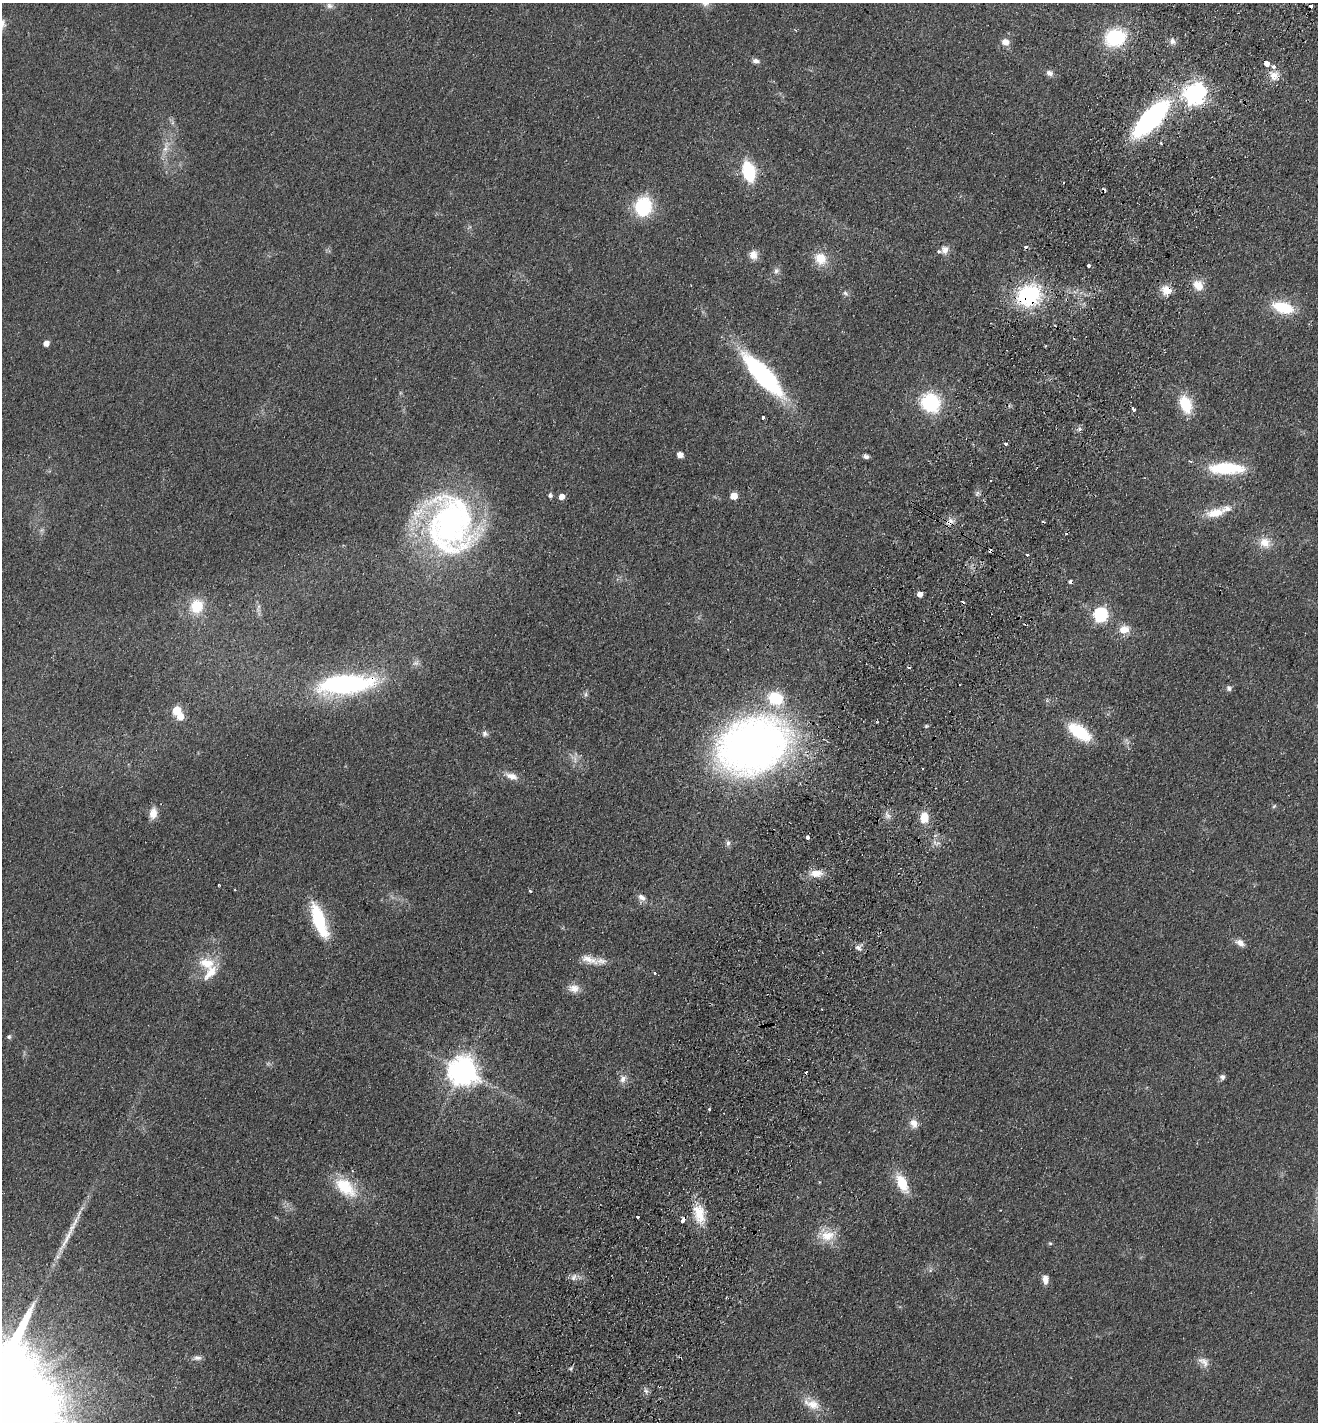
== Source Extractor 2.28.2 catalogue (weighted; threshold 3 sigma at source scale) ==
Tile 10 of 4 x 4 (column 2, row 3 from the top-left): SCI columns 1652-2967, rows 1450-2869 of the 5799 x 5737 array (HDU 1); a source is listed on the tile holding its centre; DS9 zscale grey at full resolution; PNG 1320 x 1424 px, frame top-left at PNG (2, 3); no overlay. Shown black and unused: <1% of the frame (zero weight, under 2 of 3 exposures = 3% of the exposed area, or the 3 px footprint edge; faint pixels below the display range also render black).
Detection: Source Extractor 2.28.2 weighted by HDU 2 'WHT'; one run over the whole footprint, this tile lists its part. Background 0.0534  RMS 0.0087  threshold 0.039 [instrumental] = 3 sigma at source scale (4.5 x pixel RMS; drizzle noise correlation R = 1.50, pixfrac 1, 0.05/0.05 arcsec/px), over >= 5 px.
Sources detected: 120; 2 too faint to see at this stretch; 13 cosmic-ray / hot-pixel residue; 1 long thin detection or spike segment (spike, bleed or trail) — not listed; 6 inside a brighter listed object's ellipse — not listed separately; the other 98 listed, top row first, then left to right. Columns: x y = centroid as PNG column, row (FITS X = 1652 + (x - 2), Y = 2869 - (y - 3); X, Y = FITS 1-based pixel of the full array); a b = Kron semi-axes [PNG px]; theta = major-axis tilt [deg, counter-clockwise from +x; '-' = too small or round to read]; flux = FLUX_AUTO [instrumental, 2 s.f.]
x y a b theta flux
330 6 10 8 -11 3.6
1311 6 4 3 - 8.5
1115 38 18 15 16 63
1172 41 9 8 - 3.9
1005 42 8 7 - 6.5
756 61 10 6 -8 3.2
1267 63 3 3 - 38
1049 73 9 7 -23 3.8
1274 76 13 11 -80 8.6
1195 94 8 7 - 580
1151 118 34 13 46 180
1161 143 3 3 - 1.1
165 148 20 7 77 8.8
749 171 17 10 -74 52
643 206 18 16 82 54
945 250 11 10 - 5.7
753 255 11 9 -86 7.3
820 258 12 11 - 18
1089 266 3 3 - 12
776 271 9 7 72 3.3
1198 285 15 12 -59 11
1166 290 12 11 - 11
845 293 8 6 -34 2.3
1028 295 21 18 28 93
1283 308 21 10 -16 38
46 343 5 5 - 6.1
763 375 47 14 -47 150
930 402 18 17 - 59
1186 404 18 12 -68 29
1133 409 5 3 - 2.3
763 417 3 3 - 3.6
1080 429 6 5 - 2.2
1005 444 3 3 - 4.3
680 455 5 5 - 8.2
866 456 7 5 -17 2.7
1226 468 41 13 -1 46
977 493 8 5 46 2
550 495 5 4 - 2.4
733 496 5 5 - 16
561 497 5 5 - 6.9
1216 513 28 11 14 17
950 521 12 8 49 5.4
450 524 65 55 -70 280
1265 542 15 14 - 12
1027 555 3 3 - 2.9
920 594 4 4 - 6.8
196 606 16 14 61 26
1100 615 7 6 - 150
1124 630 12 10 22 11
345 684 62 21 5 140
1229 688 8 7 - 2.4
585 694 8 4 82 1.8
176 711 6 5 - 32
180 717 6 6 - 9.6
926 726 6 4 12 1.1
1080 732 23 11 -36 47
485 734 8 7 - 2.9
752 745 64 47 23 570
511 776 20 9 -18 7.9
1274 806 6 4 45 1.1
153 813 15 9 80 8.7
888 816 13 6 -55 4.1
924 818 13 10 86 12
807 837 3 3 - 19
728 843 9 6 89 2.4
816 873 16 9 2 10
219 885 3 2 - 1.2
530 891 3 3 - 2.7
642 897 10 7 -29 4.8
319 920 31 10 -70 63
1240 943 12 7 -33 5.2
858 948 9 6 -27 3.7
589 959 28 10 -20 10
206 963 23 15 -9 20
655 973 3 2 - 1.7
574 988 15 11 -5 7.8
9 1037 6 6 - 1.7
462 1071 9 9 - 1300
1222 1077 7 7 - 2.7
623 1079 12 9 72 5.4
709 1109 3 3 - 2.2
914 1123 12 10 -64 6.8
819 1182 3 3 - 1.1
902 1183 22 10 -65 24
345 1187 33 18 -40 33
699 1214 27 14 -77 22
637 1217 3 2 - 1.5
683 1220 5 3 - 9.2
827 1235 25 16 -11 19
1050 1243 5 5 - 1.1
574 1277 11 6 60 3.5
1045 1279 11 7 -84 5.8
197 1358 13 6 0 3.7
1203 1362 18 10 -34 6.9
571 1368 6 4 19 1.3
659 1386 4 2 - 0.87
646 1391 6 5 - 2.1
813 1404 21 14 -20 14
Overlapping masked pixels (flux is a lower limit): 8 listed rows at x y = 1311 6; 1151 118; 1166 290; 1028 295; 950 521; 345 684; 683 1220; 659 1386